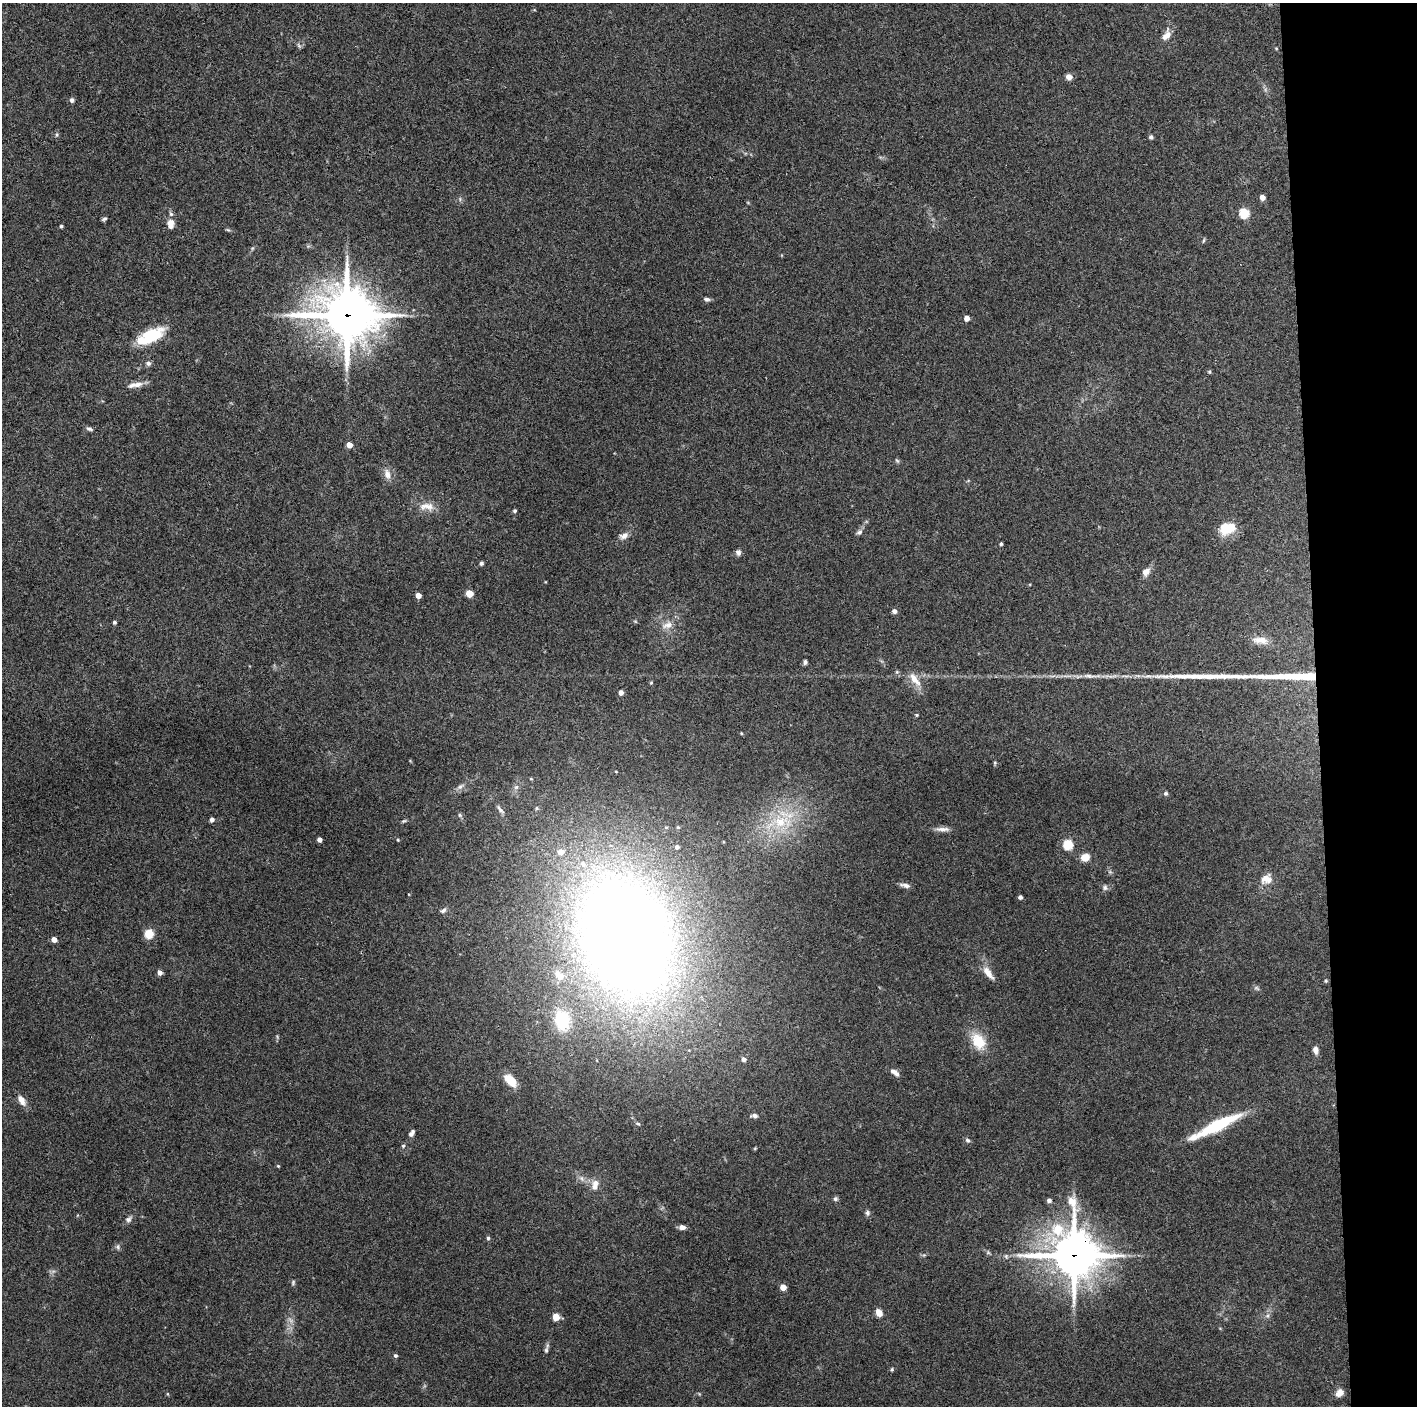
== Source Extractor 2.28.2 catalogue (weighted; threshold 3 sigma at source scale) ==
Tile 6 of 3 x 3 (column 3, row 2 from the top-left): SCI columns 2831-4245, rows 1409-2812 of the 4246 x 4219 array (HDU 1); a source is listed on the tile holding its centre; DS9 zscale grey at full resolution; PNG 1419 x 1408 px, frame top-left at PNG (2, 3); no overlay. Shown black and unused: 7% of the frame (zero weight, under 3 of 4 exposures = <1% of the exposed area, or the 3 px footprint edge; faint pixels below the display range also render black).
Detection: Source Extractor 2.28.2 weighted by HDU 2 'WHT'; one run over the whole footprint, this tile lists its part. Background 0.16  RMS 0.0072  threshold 0.0322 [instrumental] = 3 sigma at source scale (4.5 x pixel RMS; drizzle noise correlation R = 1.50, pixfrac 1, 0.05/0.05 arcsec/px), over >= 5 px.
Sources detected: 117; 2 too faint to see at this stretch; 2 inside a brighter object's white glare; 2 long thin detections or spike segments (spike, bleed or trail) — not listed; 9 inside a brighter listed object's ellipse — not listed separately; the other 102 listed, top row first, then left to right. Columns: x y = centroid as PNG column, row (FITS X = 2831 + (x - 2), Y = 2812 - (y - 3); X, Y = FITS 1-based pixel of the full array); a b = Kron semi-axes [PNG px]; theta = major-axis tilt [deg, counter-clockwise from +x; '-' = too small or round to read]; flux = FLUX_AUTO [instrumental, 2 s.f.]
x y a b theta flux
1166 35 17 9 61 6
299 46 8 4 -59 1.3
1276 48 5 3 - 0.57
1069 77 5 5 - 4.8
72 100 6 5 - 1.7
57 134 5 3 - 0.96
1151 137 5 4 - 1.7
1262 197 4 4 - 5.4
1244 213 5 5 - 43
104 219 7 4 19 1.2
171 224 12 8 87 5.4
61 226 4 3 - 1
228 230 6 4 -18 0.94
1204 240 7 3 71 0.9
707 299 8 5 -6 1.9
347 315 22 19 -12 2300
967 318 5 4 - 4.2
150 336 32 13 27 31
148 363 7 6 - 1.9
1209 372 5 4 - 0.83
138 384 15 8 10 5.1
89 429 9 4 -24 1.6
349 445 4 4 - 8.5
897 461 6 4 -20 0.97
387 474 14 8 -81 5.2
427 506 23 10 -3 8.1
515 511 4 4 - 1.1
1226 527 16 11 64 14
859 532 8 6 22 2.1
624 536 12 7 22 3.9
1001 544 3 3 - 1.3
738 553 8 7 - 2.1
481 563 5 4 - 1.4
1146 572 10 8 47 4.5
469 593 5 5 - 17
418 595 4 4 - 7.1
894 611 4 4 - 3.4
114 622 4 4 - 1.3
667 625 16 9 19 6.4
1260 640 23 9 -7 7.6
805 662 6 4 75 1.6
897 672 6 3 -17 0.85
1089 676 21 5 -3 5
914 679 21 9 -52 8.4
651 683 4 4 - 0.74
621 692 5 4 - 3.2
741 733 4 3 - 0.69
995 763 6 4 -73 0.86
531 779 5 3 - 0.67
460 786 10 5 40 2.3
1166 793 6 5 - 1.2
537 808 6 5 - 1.2
500 809 13 5 -51 2.5
212 819 5 4 - 2.3
781 822 29 16 3 29
942 829 19 6 0 4
319 840 4 4 - 2.8
1068 844 5 5 - 44
1085 857 9 7 12 8.4
1265 878 18 9 49 5.1
906 885 11 6 -16 3
1105 887 8 7 - 2
1020 897 4 4 - 1.9
443 910 9 6 39 2.1
149 934 5 5 - 33
54 939 4 4 - 5.2
626 939 149 97 -72 960
160 973 5 5 - 2.8
988 973 19 7 -53 6.7
1326 981 5 4 - 0.86
978 1041 19 13 -60 18
1315 1050 8 6 -82 3.8
743 1059 6 5 - 2.9
894 1072 12 6 -36 3.7
510 1080 15 8 -46 14
21 1100 13 7 -58 5.5
755 1116 7 5 -4 2.3
638 1124 7 4 -23 1.1
1216 1126 55 10 26 45
411 1133 9 5 57 2.7
967 1140 7 5 -31 1.5
403 1146 5 4 - 0.97
278 1166 4 3 - 0.75
595 1183 10 9 - 4.7
835 1199 6 6 - 1.5
1049 1200 5 5 - 2.3
867 1213 7 6 - 1.8
128 1219 9 7 38 2.4
682 1227 8 5 -6 3.1
488 1238 5 5 - 1
117 1247 7 5 75 1.5
1074 1255 20 17 -63 2000
1006 1256 6 4 -46 1.1
293 1282 7 4 66 1.1
783 1287 4 4 - 8.8
879 1313 6 5 - 7
1267 1316 6 4 18 1.3
556 1317 5 4 - 16
546 1350 10 5 77 1.8
395 1356 5 5 - 1.4
892 1369 5 4 - 0.85
1339 1393 9 7 45 5.2
Overlapping masked pixels (flux is a lower limit): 2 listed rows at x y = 347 315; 1074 1255